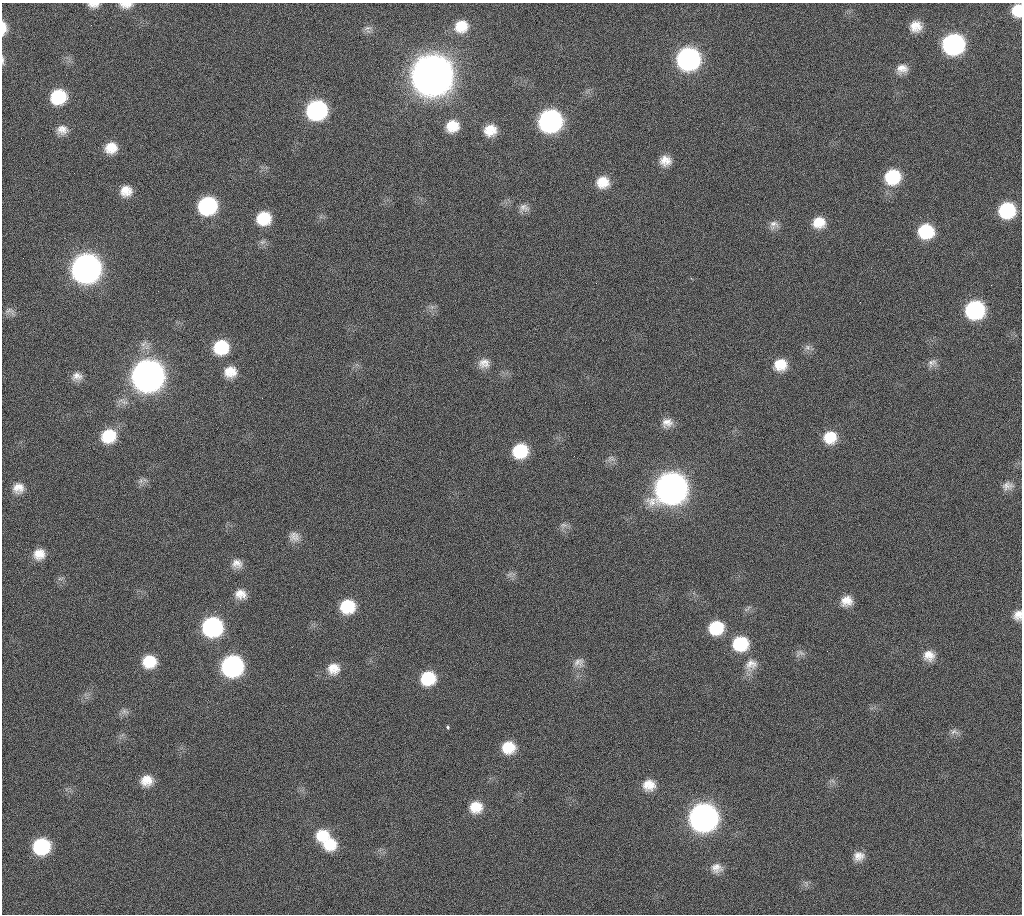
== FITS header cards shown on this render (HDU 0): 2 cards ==
NAXIS1  =                 1020 / length of data axis 1
NAXIS2  =                 912  / length of data axis 2

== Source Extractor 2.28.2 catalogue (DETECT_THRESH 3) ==
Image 1020 x 912 px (HDU 0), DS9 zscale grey, 1 PNG px = 1 image px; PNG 1024 x 916 px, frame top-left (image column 1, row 912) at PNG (2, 3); no overlay
Background 269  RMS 17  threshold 51.2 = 3 sigma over >= 5 px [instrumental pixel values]
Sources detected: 88; all 88 listed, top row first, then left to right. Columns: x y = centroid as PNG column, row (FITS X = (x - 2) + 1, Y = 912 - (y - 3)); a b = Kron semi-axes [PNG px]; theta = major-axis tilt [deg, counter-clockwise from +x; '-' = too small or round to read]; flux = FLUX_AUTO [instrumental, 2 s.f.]
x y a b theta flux
93 5 12 6 0 6.9e+03
126 5 14 7 0 8.7e+03
1017 10 11 9 82 2.5e+04
91 25 2 2 - 5.4e+03
461 26 16 15 - 2.5e+04
916 26 13 13 - 1.6e+04
3 28 14 6 90 1.3e+04
367 28 12 6 12 4.8e+03
953 44 15 14 - 2.5e+05
688 59 15 14 - 3.6e+05
3 60 13 3 -89 2.7e+03
902 69 15 12 18 1.2e+04
432 75 17 16 - 4.7e+06
58 97 14 12 24 5.8e+04
316 110 15 14 - 2.0e+05
550 121 15 14 - 3.6e+05
452 126 14 13 - 2.3e+04
62 130 13 11 2 1.1e+04
490 130 14 13 - 1.9e+04
111 148 13 12 - 1.9e+04
665 161 14 13 - 1.4e+04
892 177 15 15 - 5.9e+04
603 182 15 14 - 2.1e+04
126 191 14 13 - 1.6e+04
207 206 15 13 20 1.3e+05
524 208 14 10 -1 7.5e+03
1007 210 14 13 - 7.7e+04
264 218 14 13 - 3.8e+04
819 222 15 13 7 2.1e+04
774 225 13 11 37 8.3e+03
926 231 14 13 - 5.5e+04
86 269 16 15 - 1.1e+06
860 302 2 2 - 3.9e+03
432 307 6 6 - 3.2e+03
975 310 14 13 - 1.4e+05
10 311 16 8 -27 5.8e+03
221 347 15 14 - 5.2e+04
807 347 9 7 -33 5.0e+03
484 363 15 13 2 1.1e+04
932 363 14 9 35 6.6e+03
780 365 15 13 13 2.3e+04
230 372 16 14 5 1.9e+04
77 376 13 10 4 8.7e+03
148 376 16 15 - 1.6e+06
667 423 15 13 7 1.1e+04
109 436 16 14 27 4.0e+04
830 437 15 14 - 2.7e+04
520 451 14 13 - 4.9e+04
611 458 11 8 21 4.9e+03
141 481 7 6 - 3.7e+03
1007 486 17 12 9 9.8e+03
18 488 13 13 - 1.3e+04
671 488 17 15 24 1.5e+06
564 525 10 7 -3 5.0e+03
294 537 15 13 -27 1.0e+04
39 554 14 13 - 1.6e+04
237 563 14 12 -12 1.0e+04
510 574 9 4 41 3.0e+03
60 579 9 4 5 2.7e+03
240 594 13 11 -6 1.3e+04
846 601 14 12 23 1.5e+04
347 606 15 14 - 4.4e+04
747 608 12 4 45 2.6e+03
1018 615 12 10 76 9.6e+03
212 627 15 14 - 1.8e+05
716 628 15 14 - 4.4e+04
740 644 16 15 - 5.5e+04
800 653 15 9 17 5.7e+03
929 655 14 13 - 1.5e+04
149 661 14 13 - 3.1e+04
579 662 15 12 9 9.5e+03
751 665 19 16 35 1.6e+04
232 666 14 14 - 2.6e+05
333 669 15 14 - 1.7e+04
428 678 15 14 - 4.4e+04
124 711 7 7 - 4.3e+03
448 727 4 3 - 4.1e+03
954 732 13 8 -9 5.6e+03
508 747 14 13 - 2.8e+04
147 780 14 12 16 1.8e+04
649 785 16 14 -7 1.8e+04
476 807 14 13 - 2.2e+04
703 817 16 15 - 9.0e+05
322 835 17 13 7 2.8e+04
330 843 17 15 -9 3.4e+04
41 846 14 13 - 8.8e+04
859 856 13 11 10 1.1e+04
716 868 15 12 -6 1.1e+04
At the frame edge (FLAGS 8, measured only in part): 6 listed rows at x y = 93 5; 126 5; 1017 10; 3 28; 3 60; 1018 615